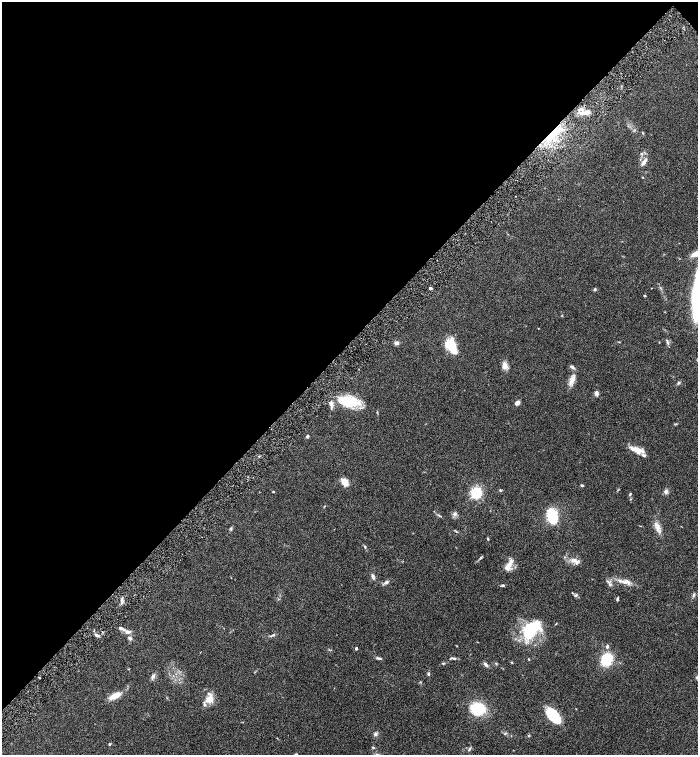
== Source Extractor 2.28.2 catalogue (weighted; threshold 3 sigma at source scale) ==
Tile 2 of 4 x 4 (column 2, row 1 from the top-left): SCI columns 1694-3084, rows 4520-6025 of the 6026 x 6028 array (HDU 1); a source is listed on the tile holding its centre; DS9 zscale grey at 2 x 2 block average (1 PNG px = mean of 2 x 2 image px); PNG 700 x 757 px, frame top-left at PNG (2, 2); no overlay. Shown black and unused: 46% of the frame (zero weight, under 4 of 8 exposures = <1% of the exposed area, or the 3 px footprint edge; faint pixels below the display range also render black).
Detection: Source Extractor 2.28.2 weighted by HDU 2 'WHT'; one run over the whole footprint, this tile lists its part. Background 0.0687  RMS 0.0044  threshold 0.0178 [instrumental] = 3 sigma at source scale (4.09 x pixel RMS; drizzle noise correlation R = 1.36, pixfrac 0.8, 0.05/0.05 arcsec/px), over >= 5 px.
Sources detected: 88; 1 inside a brighter object's white glare — not listed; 9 inside a brighter listed object's ellipse — not listed separately; the other 78 listed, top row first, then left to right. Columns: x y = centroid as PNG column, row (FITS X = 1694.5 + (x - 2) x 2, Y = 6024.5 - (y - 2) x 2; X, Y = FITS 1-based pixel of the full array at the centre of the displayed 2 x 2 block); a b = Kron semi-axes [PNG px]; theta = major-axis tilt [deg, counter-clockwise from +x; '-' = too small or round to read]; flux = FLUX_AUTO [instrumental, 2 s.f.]
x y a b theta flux
583 113 14 4 8 5.3
634 130 3 2 - 0.8
551 133 28 6 38 25
642 133 4 2 - 0.65
643 162 9 4 56 3.7
643 177 3 2 - 0.46
430 288 2 2 - 4
595 289 3 3 - 1.2
645 296 2 2 - 1.3
659 342 3 2 - 0.36
396 343 6 5 - 2.5
451 347 18 10 -57 20
505 365 11 6 -84 5
572 367 7 4 -31 2.3
572 380 14 5 64 7.2
679 383 4 3 - 1.3
596 393 6 5 - 2.5
349 401 23 10 -10 36
517 403 7 4 33 2.8
331 408 7 3 83 1.4
307 436 4 3 - 1.2
636 450 10 8 15 6.6
644 455 6 4 -8 2
344 482 10 6 -56 7.7
582 485 3 3 - 1.3
501 490 3 3 - 0.88
666 491 6 5 - 2.6
273 492 2 2 - 0.96
476 493 4 3 - 190
630 494 4 3 - 0.82
454 514 5 4 - 2.2
440 516 7 2 -20 1
552 516 9 6 -75 54
657 527 12 6 -72 6.1
231 529 6 3 86 1.3
488 539 4 3 - 0.78
365 547 5 3 - 1.1
481 557 3 2 - 0.6
573 560 8 5 -16 5.5
510 563 17 5 66 7.1
373 577 6 3 -66 2.4
386 582 7 4 27 2.2
608 582 7 2 -30 1.6
627 582 14 7 -5 6.6
503 585 4 3 - 1.3
576 595 5 3 - 1.2
694 595 5 3 - 1.5
122 599 7 2 86 1.9
617 599 4 3 - 1.3
121 628 9 4 -24 2.4
528 630 24 16 67 40
128 632 7 4 -6 3.1
97 635 5 3 - 1.9
273 635 5 2 - 0.81
130 638 4 3 - 2.6
607 646 4 3 - 1.8
356 648 2 2 - 2.7
378 658 8 3 -12 1.7
454 658 5 3 - 1.5
529 659 3 2 - 0.59
607 659 11 9 47 31
512 662 3 3 - 0.7
443 663 4 3 - 0.89
496 663 3 2 - 0.71
485 664 6 3 -49 2.9
428 674 3 3 - 1.3
153 676 6 4 52 2.9
39 678 2 2 - 0.6
115 696 17 7 24 9.1
209 700 12 8 19 8.8
478 709 9 8 - 49
553 715 17 8 -50 40
505 733 4 2 - 0.71
375 734 5 5 - 2.1
110 744 3 3 - 0.81
373 747 4 3 - 0.9
469 749 5 3 - 1.2
296 754 4 3 - 1.1
Overlapping masked pixels (flux is a lower limit): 1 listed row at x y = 551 133
Isophote crosses this tile's border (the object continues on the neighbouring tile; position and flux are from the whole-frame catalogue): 1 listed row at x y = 296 754
Diffuse or blended objects may show on this block-average render without a row.